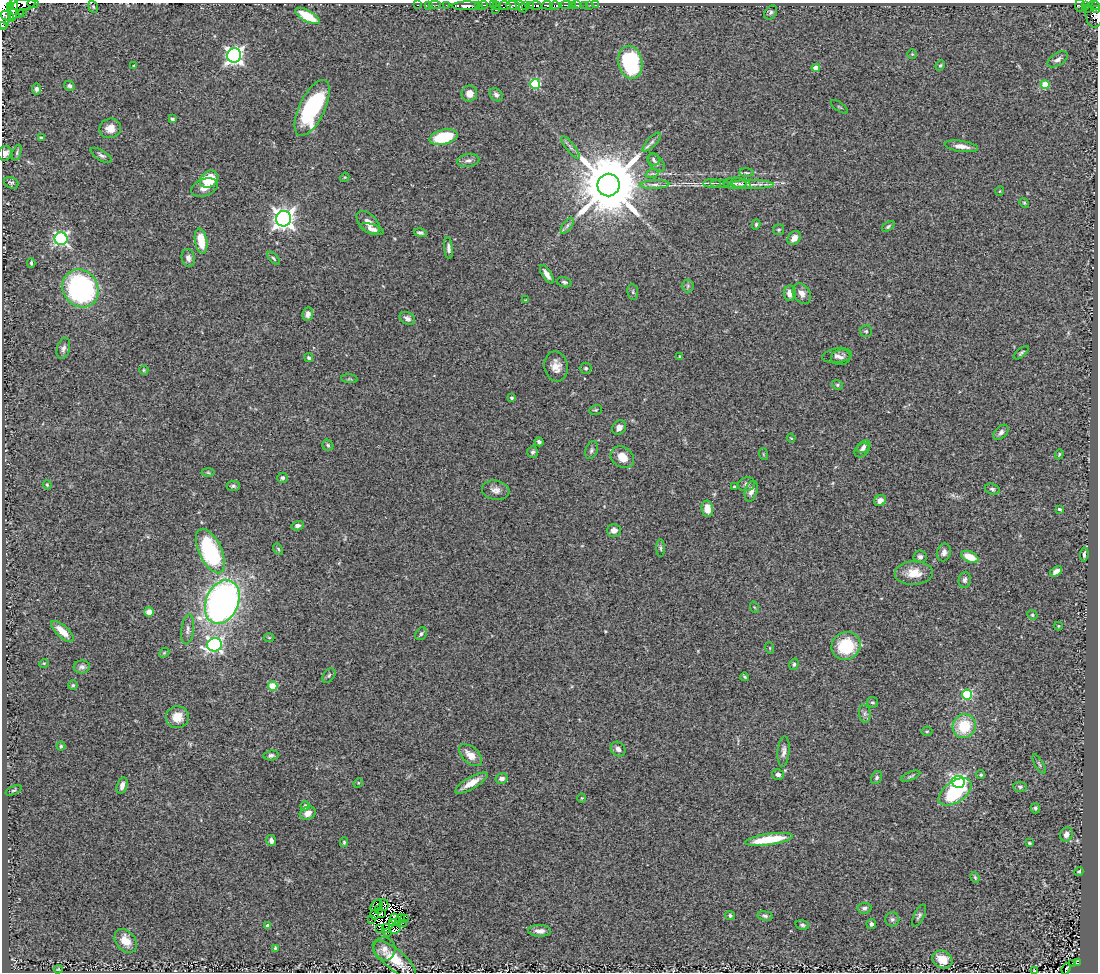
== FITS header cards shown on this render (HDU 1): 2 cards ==
NAXIS1  =                 1096
NAXIS2  =                  970

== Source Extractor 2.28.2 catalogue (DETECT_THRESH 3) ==
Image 1096 x 970 px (HDU 1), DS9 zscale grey, 1 PNG px = 1 image px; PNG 1100 x 974 px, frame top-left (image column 1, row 970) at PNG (2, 3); each listed source drawn as its Kron ellipse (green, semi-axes under 4 px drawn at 4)
Background 0.796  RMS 0.069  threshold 0.208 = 3 sigma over >= 5 px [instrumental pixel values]
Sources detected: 257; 8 with non-positive FLUX_AUTO (blend fragments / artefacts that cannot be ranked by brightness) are neither listed nor drawn; the other 249 listed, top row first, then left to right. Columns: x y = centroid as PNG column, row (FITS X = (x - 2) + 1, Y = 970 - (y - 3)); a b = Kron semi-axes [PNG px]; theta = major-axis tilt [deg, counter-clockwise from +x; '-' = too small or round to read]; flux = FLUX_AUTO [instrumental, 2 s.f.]
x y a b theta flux
33 3 6 2 0 170
23 5 12 5 8 470
418 5 3 2 - 19
429 5 3 2 - 6.4
435 5 6 2 1 10
446 5 3 2 - 6.9
478 5 3 3 - 640
483 5 5 3 - 240
493 5 3 2 - 6
497 5 3 2 - 96
513 5 7 3 -4 330
526 5 3 3 - 190
530 5 3 2 - 220
535 5 6 3 -4 910
547 5 5 3 - 230
566 5 5 2 - 82
572 5 3 3 - 37
576 5 3 2 - 68
585 5 3 2 - 33
590 5 3 2 - 14
595 5 3 2 - 26
1080 5 6 4 -89 79
1086 5 4 3 - 120
10 6 2 2 - 6600
466 6 14 4 0 1200
504 6 6 4 -2 340
521 6 7 4 -48 250
555 6 5 3 - 300
1095 6 4 3 - 130
93 7 6 4 -68 7.5
1087 9 4 3 - 63
1097 9 4 3 - 140
4 10 20 7 88 2800
13 10 12 4 84 1500
495 10 3 2 - 35
22 12 2 2 - 9.4
771 12 8 5 52 11
19 14 3 2 - 27
1094 14 13 8 -86 340
7 15 6 5 - 760
307 16 13 5 -29 140
2 25 3 2 - 540
912 54 4 4 - 5.4
234 55 7 7 - 1800
1058 59 11 6 31 20
630 62 17 12 -79 410
940 65 5 4 - 6.4
134 66 3 3 - 6
816 68 4 4 - 62
535 84 5 5 - 320
1045 85 4 4 - 130
69 86 5 4 - 12
36 89 5 4 - 13
469 93 8 8 - 36
496 95 7 5 -49 15
839 107 10 2 -35 4.7
312 108 30 13 64 470
172 119 4 3 - 12
110 128 11 9 18 44
443 137 14 7 14 270
41 138 4 3 - 11
652 142 12 4 46 16
961 146 17 5 -8 37
570 147 14 4 -53 15
5 153 7 6 - 26
17 153 8 4 71 7.8
101 155 12 5 -31 13
468 160 11 6 12 19
653 160 6 5 - 9.8
656 163 10 6 -46 16
746 173 7 3 -2 7.6
652 174 7 4 18 8.6
345 177 5 3 - 4.4
209 179 10 8 37 130
11 183 7 5 -25 9.6
712 183 9 4 0 9.3
720 183 9 2 0 6
735 183 11 6 -2 19
741 184 10 5 -14 13
752 184 22 4 -1 27
608 185 11 11 - 49000
654 185 15 4 2 22
204 188 14 8 20 40
1000 191 5 3 - 3.7
1024 203 5 4 - 5.8
284 219 7 7 - 2900
368 223 14 8 -45 38
756 224 5 3 - 7
567 226 9 4 55 13
888 226 7 4 38 8.3
372 229 12 5 -17 26
779 230 5 5 - 7.8
420 233 7 4 -13 9.7
794 238 8 6 52 29
61 239 6 6 - 900
201 241 12 6 -80 99
449 248 11 4 -85 15
188 258 9 6 -78 20
273 258 8 4 -48 8.5
31 263 5 3 - 7.1
547 274 11 4 -58 25
564 282 7 5 -17 9.1
688 286 6 6 - 9.1
80 288 20 17 -56 910
633 292 8 5 -83 9.9
790 293 7 6 - 41
802 294 11 8 -54 31
525 300 4 4 - 3.9
308 314 7 5 79 19
407 318 8 6 -30 17
866 331 6 5 - 8.1
63 348 11 6 75 17
1021 353 9 3 39 7.6
680 356 4 4 - 5.6
837 356 15 7 7 21
841 357 10 7 11 18
309 358 5 4 - 8.2
556 366 15 11 -80 47
586 368 6 5 - 11
144 370 5 4 - 5.8
349 379 8 3 -5 6.3
837 385 6 4 -21 6.5
512 398 4 3 - 8.6
596 410 6 5 - 5.9
619 428 8 6 50 23
1001 432 9 5 44 16
791 438 4 3 - 3.6
539 442 4 4 - 12
328 445 5 5 - 7.5
864 447 7 5 40 13
591 450 9 6 69 13
862 450 8 6 40 18
533 452 6 5 - 12
763 454 6 3 -71 4.7
1059 454 5 4 - 5.3
622 457 12 10 -35 66
208 472 6 4 -2 6.1
282 478 5 5 - 11
746 484 8 7 - 18
47 485 5 3 - 4.7
233 486 7 5 7 9.2
734 487 3 2 - 4.5
992 489 7 5 -16 10
496 490 14 9 -11 30
751 491 11 6 75 24
880 501 6 5 - 28
707 509 8 5 -81 51
1059 509 3 3 - 9.2
298 526 6 4 15 16
614 530 7 6 - 22
661 548 9 3 -89 7.4
278 549 6 4 -61 7.1
210 551 24 11 -65 540
944 553 9 7 75 19
1084 555 7 3 83 8.8
920 557 6 6 - 14
970 557 9 5 -24 87
1056 571 7 4 34 24
914 573 19 12 2 76
965 580 8 6 83 14
222 602 23 16 66 2300
754 607 6 3 -70 3.9
149 612 5 5 - 37
1032 615 5 4 - 6.3
1058 626 4 4 - 4.7
188 629 15 6 84 20
62 631 14 6 -42 65
421 634 7 5 57 9.6
269 638 5 3 - 5.1
214 645 7 6 - 1100
846 646 15 13 32 210
770 648 6 3 -72 4.6
164 653 6 4 43 6.4
44 663 5 3 - 4.4
794 664 6 4 74 7.5
82 667 8 6 3 15
329 676 8 5 51 9.8
745 677 4 3 - 7.3
73 685 5 5 - 6.7
273 686 4 4 - 150
967 694 5 5 - 370
872 702 5 5 - 7.6
865 714 9 6 -84 16
177 717 11 11 - 70
964 726 12 11 - 160
927 731 5 5 - 6.1
61 746 4 4 - 7
618 749 8 6 -47 23
784 751 15 6 85 22
271 755 7 5 7 11
470 755 14 8 -43 46
1039 764 11 3 -60 8.4
778 775 6 5 - 18
981 775 4 4 - 7.3
911 776 10 3 22 7.7
877 778 7 5 59 11
502 779 6 5 - 20
958 782 6 6 - 840
358 783 5 4 - 5
471 783 18 6 30 63
122 785 8 5 74 23
1020 787 7 5 -2 9.7
13 790 9 4 21 6.7
955 792 18 10 35 300
582 798 5 3 - 4
305 806 4 4 - 20
1035 808 5 4 - 9.5
308 813 8 6 27 35
1066 834 7 6 - 28
769 839 24 5 8 200
271 841 6 4 -78 21
344 842 5 4 - 6.1
1029 843 4 3 - 5.6
1079 872 4 4 - 7.4
975 877 5 3 - 6.4
376 905 7 2 36 4.6
384 905 6 4 -80 0.93
864 908 7 5 6 11
378 909 2 2 - 7.9
381 913 3 3 - 2.4
374 915 5 3 - 0.28
730 916 5 4 - 11
765 916 7 4 -9 11
919 916 12 5 63 12
400 918 4 2 - 9.4
372 919 2 2 - 6.9
395 919 6 4 -61 5.5
405 919 3 2 - 3.6
892 919 7 7 - 12
392 922 4 2 - 2.7
403 923 2 2 - 2.2
871 924 5 5 - 13
802 925 7 5 -15 8.9
268 926 4 4 - 32
386 928 5 2 - 9.2
380 929 3 2 - 10
395 930 5 3 - 7
540 931 11 6 -1 25
387 933 4 2 - 13
126 941 13 9 -52 66
275 948 3 3 - 5.7
384 949 12 11 - 35
394 959 27 10 -40 130
942 959 10 8 -31 64
1072 963 3 2 - 3.9
1077 963 4 3 - 67
58 969 4 4 - 4.4
1066 969 6 3 66 5.8
1034 971 4 2 - 3
At the frame edge (FLAGS 8, measured only in part): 7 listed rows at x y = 33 3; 23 5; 1097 9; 4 10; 1094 14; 2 25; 5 153
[8 non-positive-flux detections neither listed nor drawn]